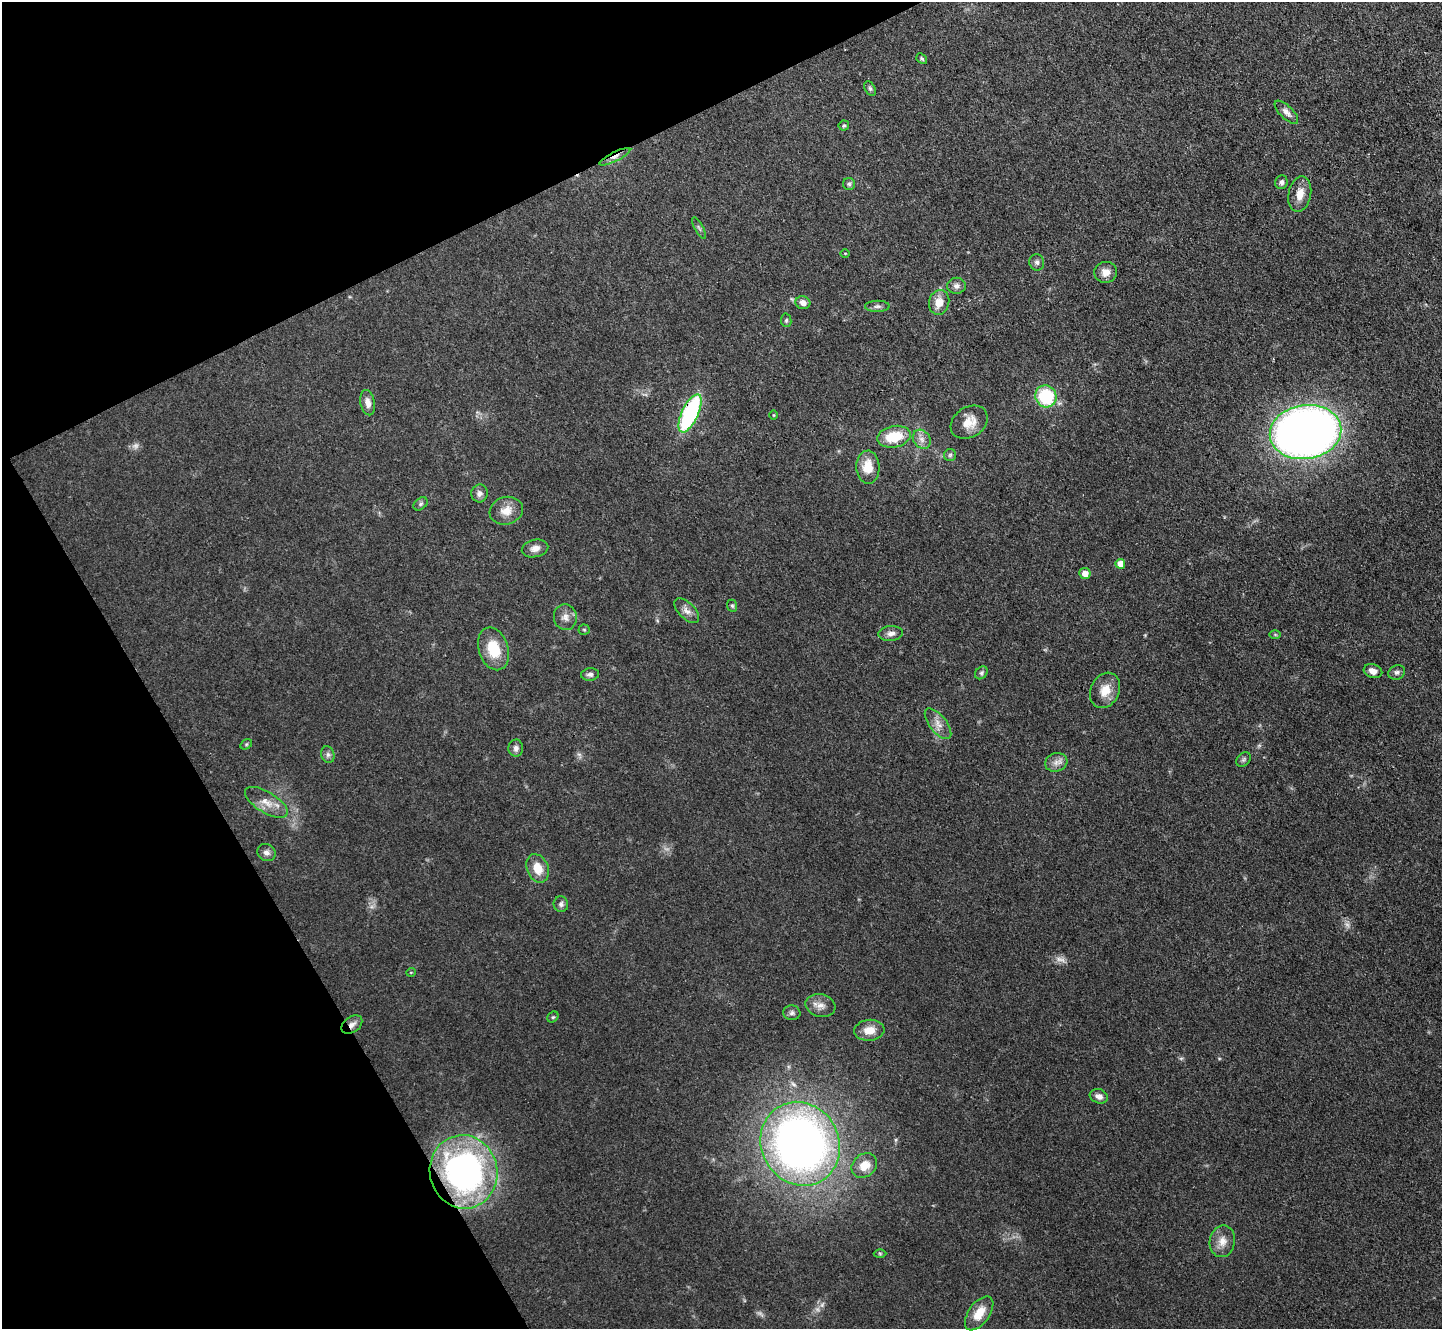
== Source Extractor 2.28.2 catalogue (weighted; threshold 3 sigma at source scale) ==
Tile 5 of 4 x 4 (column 1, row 2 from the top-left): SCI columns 3-1442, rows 2809-4135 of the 5764 x 5754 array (HDU 1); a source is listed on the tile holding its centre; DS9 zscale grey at full resolution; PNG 1444 x 1331 px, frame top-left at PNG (2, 2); each listed source drawn as its Kron ellipse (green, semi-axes under 4 px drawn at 4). Shown black and unused: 23% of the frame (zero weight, under 3 of 4 exposures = <1% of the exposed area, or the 3 px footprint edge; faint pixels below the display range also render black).
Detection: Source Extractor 2.28.2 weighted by HDU 2 'WHT'; one run over the whole footprint, this tile lists its part. Background 0.0479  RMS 0.0057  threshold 0.0258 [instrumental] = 3 sigma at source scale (4.5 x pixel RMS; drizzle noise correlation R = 1.50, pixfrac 1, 0.05/0.05 arcsec/px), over >= 5 px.
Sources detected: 73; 5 too faint to see at this stretch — neither listed nor drawn; the other 68 listed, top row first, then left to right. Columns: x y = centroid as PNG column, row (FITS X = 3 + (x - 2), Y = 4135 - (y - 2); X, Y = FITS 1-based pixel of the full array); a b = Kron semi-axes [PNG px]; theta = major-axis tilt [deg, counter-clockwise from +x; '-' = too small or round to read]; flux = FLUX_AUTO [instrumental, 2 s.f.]
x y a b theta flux
922 58 6 4 -39 0.88
870 88 8 5 -63 1.3
1286 112 15 6 -44 3
844 126 5 5 - 0.96
615 157 17 4 26 3.3
1281 182 7 6 - 1.8
849 184 6 6 - 1.2
1300 194 18 11 78 7.3
699 228 12 3 -62 1
845 253 5 3 - 0.48
1037 262 8 7 - 1.9
1106 272 11 10 - 5.1
957 286 9 8 - 2.7
939 302 12 10 76 7.2
803 303 7 6 - 3.5
877 306 12 5 1 2
786 320 7 5 -80 1
1046 396 11 10 - 33
368 403 13 7 -78 4
690 413 21 8 65 80
774 415 5 3 - 0.48
969 422 20 15 34 9.5
1305 432 36 27 8 570
894 437 17 10 12 18
922 439 10 8 -54 3.3
950 455 6 6 - 1.2
868 467 16 11 -87 11
479 493 9 8 - 2.5
421 504 8 5 41 1.2
506 511 17 13 16 7.2
535 548 13 8 13 3.8
1120 564 5 5 - 7
1085 573 6 5 - 5
732 606 6 5 - 0.9
687 611 15 8 -44 3.7
565 617 13 11 -78 4.3
584 630 5 5 - 0.85
891 633 12 7 5 3.1
1275 635 6 4 -1 0.71
493 649 22 14 -72 17
1373 671 9 6 -16 3.8
1397 672 8 7 - 1.7
981 673 7 5 46 1.2
590 674 9 6 6 2
1105 690 18 14 63 9
938 724 18 8 -51 5
246 744 6 4 31 0.83
516 748 8 7 - 2.3
328 755 9 6 -76 1.9
1243 760 8 6 45 1.3
1056 762 11 9 17 3.8
266 802 24 10 -31 7.8
266 852 9 8 - 2.6
538 868 15 10 -67 9.2
561 904 8 7 - 1.9
411 972 5 3 - 0.44
820 1006 15 11 -15 4.8
792 1013 8 7 - 1.7
553 1017 6 5 - 0.85
352 1025 11 7 37 3.3
869 1030 15 10 6 7.6
1099 1096 9 7 -20 3.2
800 1144 43 39 -62 380
864 1166 13 11 41 8.5
464 1172 37 34 -77 180
1222 1241 16 12 80 6.3
880 1253 6 4 -1 0.76
979 1313 19 10 54 10
Overlapping masked pixels (flux is a lower limit): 4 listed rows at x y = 615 157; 690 413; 352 1025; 464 1172